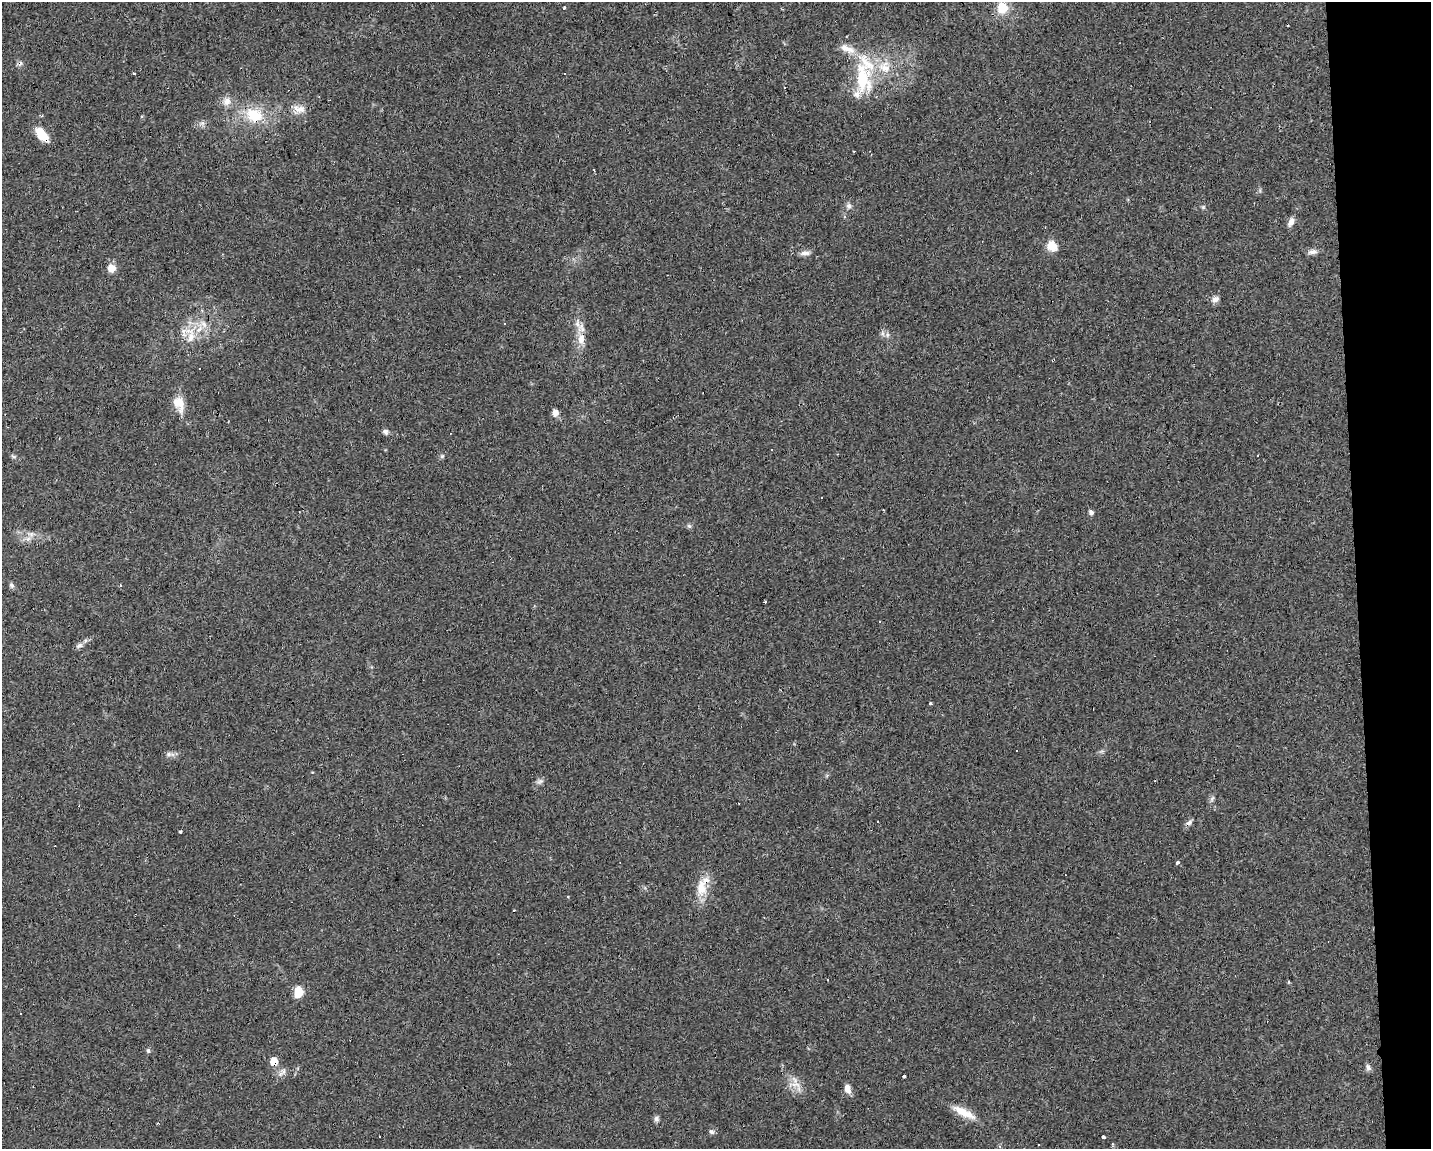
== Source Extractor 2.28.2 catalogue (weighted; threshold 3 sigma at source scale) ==
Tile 9 of 3 x 4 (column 3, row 3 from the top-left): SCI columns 2907-4335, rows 1148-2294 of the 4342 x 4589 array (HDU 1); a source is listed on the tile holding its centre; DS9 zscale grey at full resolution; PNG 1433 x 1151 px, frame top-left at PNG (2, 2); no overlay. Shown black and unused: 5% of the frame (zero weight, under 2 of 3 exposures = <1% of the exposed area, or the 3 px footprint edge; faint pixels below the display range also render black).
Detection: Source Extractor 2.28.2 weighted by HDU 2 'WHT'; one run over the whole footprint, this tile lists its part. Background 0.0818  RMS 0.0065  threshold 0.0294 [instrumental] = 3 sigma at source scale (4.5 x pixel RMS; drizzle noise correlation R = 1.50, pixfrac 1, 0.0396/0.0396 arcsec/px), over >= 5 px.
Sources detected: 75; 9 cosmic-ray / hot-pixel residue — not listed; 6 inside a brighter listed object's ellipse — not listed separately; the other 60 listed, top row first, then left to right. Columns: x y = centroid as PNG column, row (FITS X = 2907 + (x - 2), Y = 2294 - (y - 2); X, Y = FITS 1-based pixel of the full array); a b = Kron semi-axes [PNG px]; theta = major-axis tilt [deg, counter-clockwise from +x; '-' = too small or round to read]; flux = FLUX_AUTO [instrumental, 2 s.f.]
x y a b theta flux
564 8 3 2 - 1.3
1002 8 16 14 -85 12
847 49 24 9 -25 7.9
885 67 19 17 -50 15
134 74 3 3 - 2.5
565 74 3 2 - 0.95
862 79 39 19 -84 37
785 87 3 3 - 3.1
227 101 12 11 - 5
299 109 19 10 -13 6.2
254 115 20 15 -23 22
41 134 18 10 -51 11
849 206 8 7 - 2
1203 207 6 4 -18 0.92
1291 222 11 6 65 3.4
1052 246 14 11 -50 7.5
1312 252 13 7 8 2.8
805 253 14 6 3 2.9
111 268 8 8 - 6.7
1215 299 11 7 22 2.7
504 323 3 3 - 1.3
204 324 11 7 -45 3.9
577 324 13 7 -82 4.8
887 334 6 6 - 2
190 337 17 9 80 7.7
581 339 16 10 -90 7.4
180 403 31 9 -83 8.5
555 413 6 6 - 4.7
385 432 8 7 - 1.8
1258 455 3 3 - 7.6
13 456 7 4 -20 1.1
442 456 6 5 - 1.1
1091 512 5 5 - 2.1
689 526 7 5 -43 1.2
31 534 7 6 - 2.2
11 585 8 6 -62 1.5
765 602 4 2 - 0.59
880 621 2 2 - 0.57
79 645 10 5 32 2.3
930 704 3 3 - 0.89
169 754 8 6 0 2
540 781 10 6 30 2.1
1212 799 10 4 56 1.4
1190 822 9 6 57 2
180 831 3 3 - 2.1
1177 862 3 3 - 3.4
701 888 26 14 -90 12
827 980 3 2 - 2
298 992 9 7 84 13
20 1013 3 3 - 1.4
148 1051 6 5 - 1.1
274 1061 6 5 - 11
1368 1067 9 6 -61 2
904 1076 4 3 - 2.4
796 1084 19 10 -18 7.1
847 1089 11 7 -75 4.5
964 1113 33 9 -27 11
656 1119 8 6 -74 1.8
712 1132 7 6 - 1.6
1103 1137 3 3 - 18
Overlapping masked pixels (flux is a lower limit): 4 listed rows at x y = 254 115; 41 134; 581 339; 274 1061